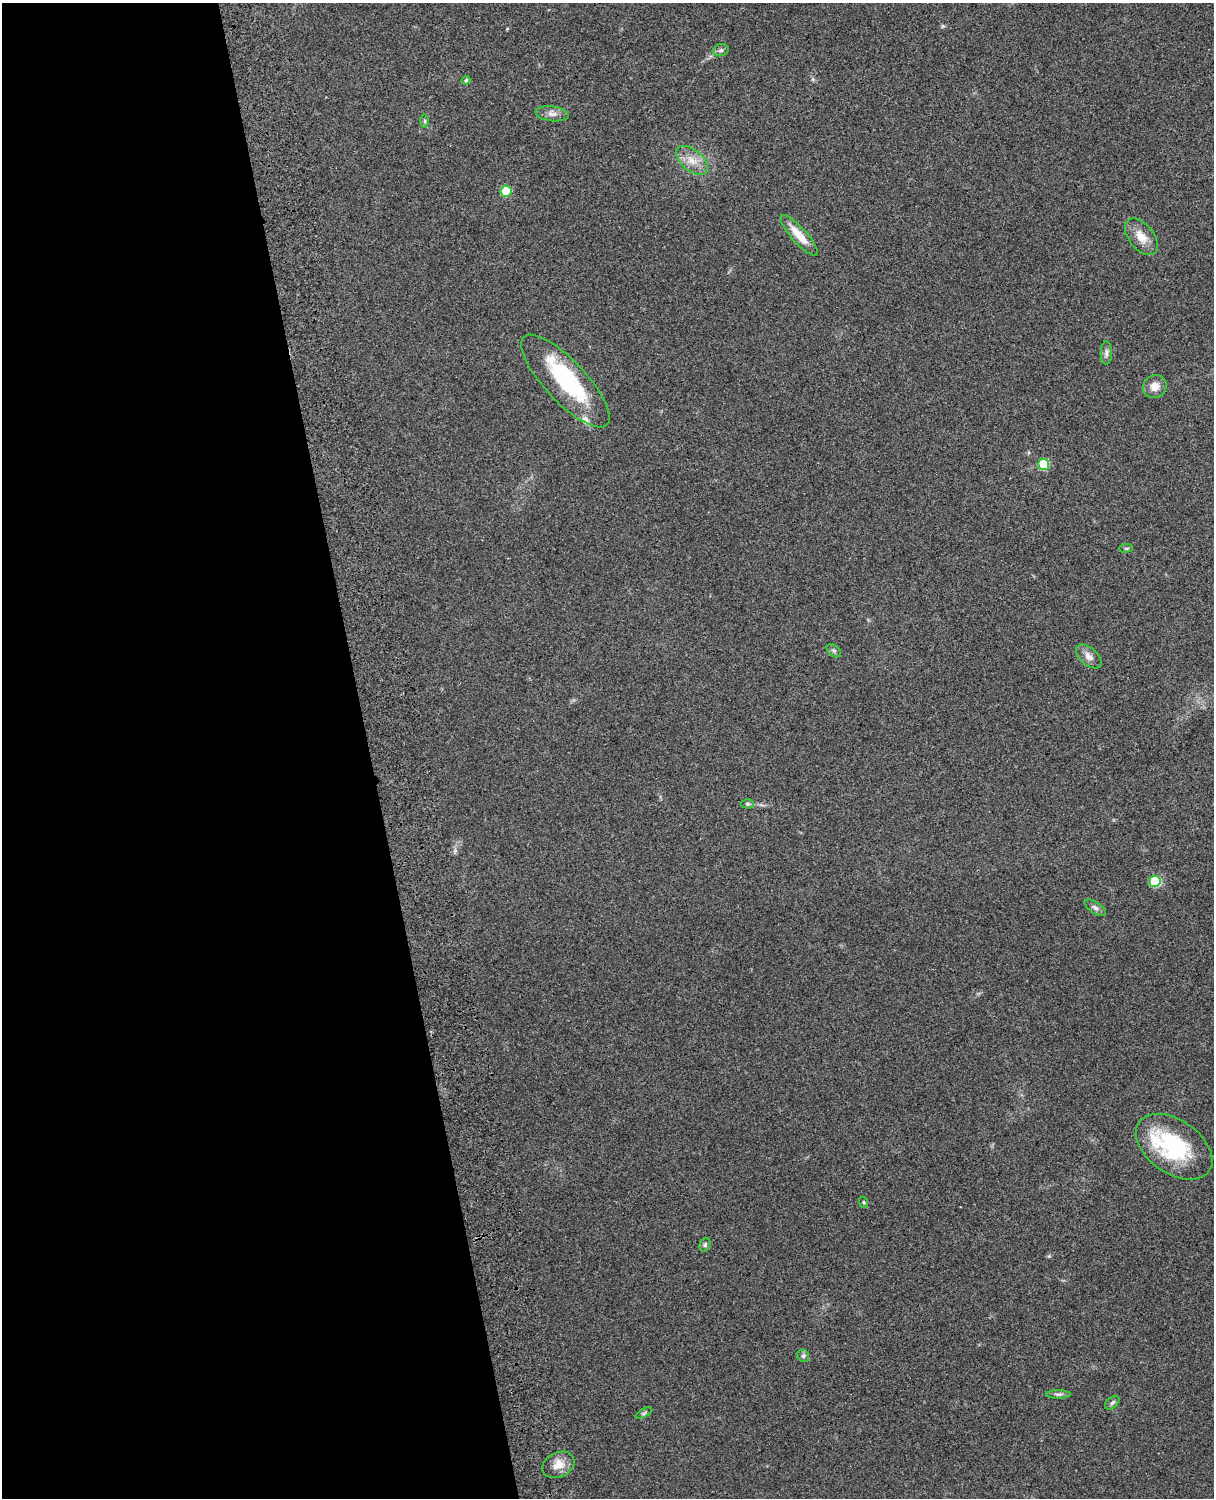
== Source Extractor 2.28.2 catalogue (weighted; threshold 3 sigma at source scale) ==
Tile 5 of 4 x 3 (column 1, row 2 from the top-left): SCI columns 119-1330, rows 1660-3155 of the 5089 x 4928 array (HDU 1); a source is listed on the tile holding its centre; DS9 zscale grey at full resolution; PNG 1216 x 1500 px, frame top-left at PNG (2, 3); each listed source drawn as its Kron ellipse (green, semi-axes under 4 px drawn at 4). Shown black and unused: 30% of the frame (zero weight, under 3 of 4 exposures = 6% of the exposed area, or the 3 px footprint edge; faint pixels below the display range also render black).
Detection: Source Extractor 2.28.2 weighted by HDU 2 'WHT'; one run over the whole footprint, this tile lists its part. Background 0.285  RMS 0.0092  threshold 0.0415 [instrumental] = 3 sigma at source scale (4.5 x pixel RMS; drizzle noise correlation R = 1.50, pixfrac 1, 0.05/0.05 arcsec/px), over >= 5 px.
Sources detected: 29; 1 inside a brighter object's white glare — neither listed nor drawn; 2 inside a brighter listed object's ellipse — not listed separately; the other 26 listed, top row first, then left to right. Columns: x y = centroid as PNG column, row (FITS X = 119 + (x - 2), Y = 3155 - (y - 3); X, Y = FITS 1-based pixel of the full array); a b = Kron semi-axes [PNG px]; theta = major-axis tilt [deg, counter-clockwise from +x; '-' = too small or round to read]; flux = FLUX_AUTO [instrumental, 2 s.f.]
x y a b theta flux
721 50 8 6 15 2.3
466 80 4 4 - 1.5
552 114 16 7 -7 5.7
425 121 6 4 89 1.5
692 160 19 10 -41 12
506 191 5 5 - 40
799 235 26 7 -48 15
1141 237 21 12 -51 12
1106 353 11 5 89 3.3
565 381 60 20 -47 87
1155 386 12 11 - 8.1
1044 464 5 5 - 40
1126 548 7 3 8 1.2
834 651 8 5 -40 2.1
1089 656 15 8 -41 6.2
747 804 6 4 -2 1.5
1155 881 6 5 - 37
1095 908 12 5 -34 3.2
1174 1147 43 26 -35 79
863 1202 5 3 - 0.88
705 1245 7 5 69 1.8
803 1356 6 5 - 1.8
1058 1394 12 4 0 2.6
1112 1403 8 5 41 2
644 1413 9 4 30 1.5
558 1465 17 12 27 11